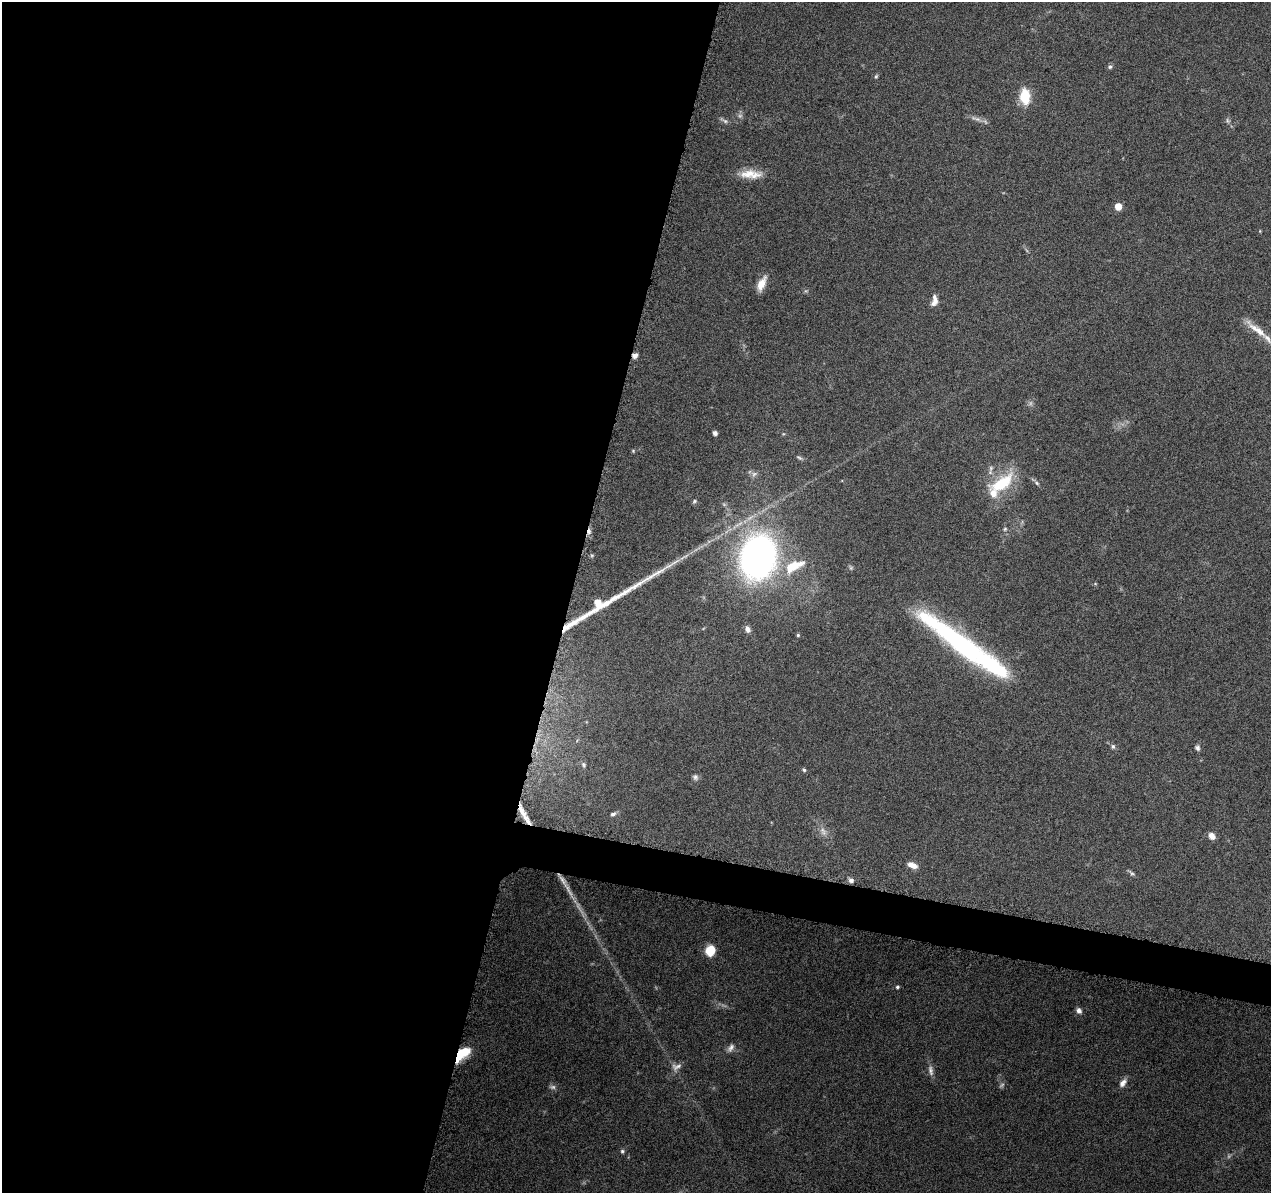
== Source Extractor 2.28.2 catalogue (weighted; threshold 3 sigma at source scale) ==
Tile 5 of 4 x 4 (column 1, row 2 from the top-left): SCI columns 25-1293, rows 2684-3874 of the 5116 x 5307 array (HDU 1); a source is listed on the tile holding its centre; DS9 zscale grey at full resolution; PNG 1273 x 1195 px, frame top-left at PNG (2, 2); no overlay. Shown black and unused: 47% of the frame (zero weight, under 9 of 18 exposures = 2% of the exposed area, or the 3 px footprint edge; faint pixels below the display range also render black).
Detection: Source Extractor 2.28.2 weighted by HDU 2 'WHT'; one run over the whole footprint, this tile lists its part. Background 0.116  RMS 0.0038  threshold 0.0155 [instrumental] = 3 sigma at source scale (4.09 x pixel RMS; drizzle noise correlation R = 1.36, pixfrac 0.8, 0.0396/0.0396 arcsec/px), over >= 5 px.
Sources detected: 64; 6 too faint to see at this stretch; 1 inside a brighter object's white glare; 1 cosmic-ray / hot-pixel residue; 1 long thin detection or spike segment (spike, bleed or trail) — not listed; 5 inside a brighter listed object's ellipse — not listed separately; the other 50 listed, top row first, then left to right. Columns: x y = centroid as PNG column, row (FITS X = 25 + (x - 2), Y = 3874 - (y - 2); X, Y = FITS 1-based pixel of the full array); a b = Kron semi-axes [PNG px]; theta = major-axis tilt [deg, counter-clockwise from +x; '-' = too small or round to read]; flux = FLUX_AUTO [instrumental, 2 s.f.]
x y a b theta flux
1110 67 6 6 - 0.68
876 76 6 4 67 0.5
1025 96 16 10 -86 9.1
976 119 18 5 -19 1.8
724 120 14 4 -31 0.96
1228 121 8 5 -72 0.76
751 174 29 10 -1 6
1118 206 5 5 - 6.7
762 284 18 8 65 4.1
934 301 14 7 81 2.4
1254 328 34 8 -44 4.9
635 356 6 5 - 1.8
715 433 4 4 - 1.4
633 451 5 5 - 0.38
799 458 10 4 -29 0.73
991 468 8 6 80 1.1
754 474 10 6 45 1.1
1002 483 37 16 33 16
1037 483 7 5 -29 0.73
694 501 6 4 28 0.54
1005 529 5 4 - 0.5
758 557 31 24 79 180
795 565 28 12 18 8.8
598 603 8 6 -70 6.9
606 604 17 6 35 3.2
747 629 9 6 -67 1.5
798 635 4 4 - 0.48
963 645 112 19 -38 64
1113 746 6 6 - 0.82
1197 748 7 6 - 0.98
584 765 8 6 -67 0.86
804 770 6 4 -72 0.56
695 777 8 7 - 1
524 814 27 5 -60 4.3
613 814 9 6 30 1.2
823 831 13 8 -61 2.2
1212 836 9 7 -52 2.1
912 865 12 6 -20 3
1132 873 11 4 -37 0.77
851 880 7 6 - 1.3
568 888 20 4 -74 2
710 950 11 9 71 7
897 987 5 4 - 0.58
1079 1011 8 6 -46 1.4
731 1048 13 7 52 1.6
463 1053 19 9 44 9.5
676 1067 15 10 24 2.1
931 1070 16 7 -80 1.9
1123 1083 11 7 53 2
622 1151 5 5 - 0.67
Overlapping masked pixels (flux is a lower limit): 3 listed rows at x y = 635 356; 524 814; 463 1053